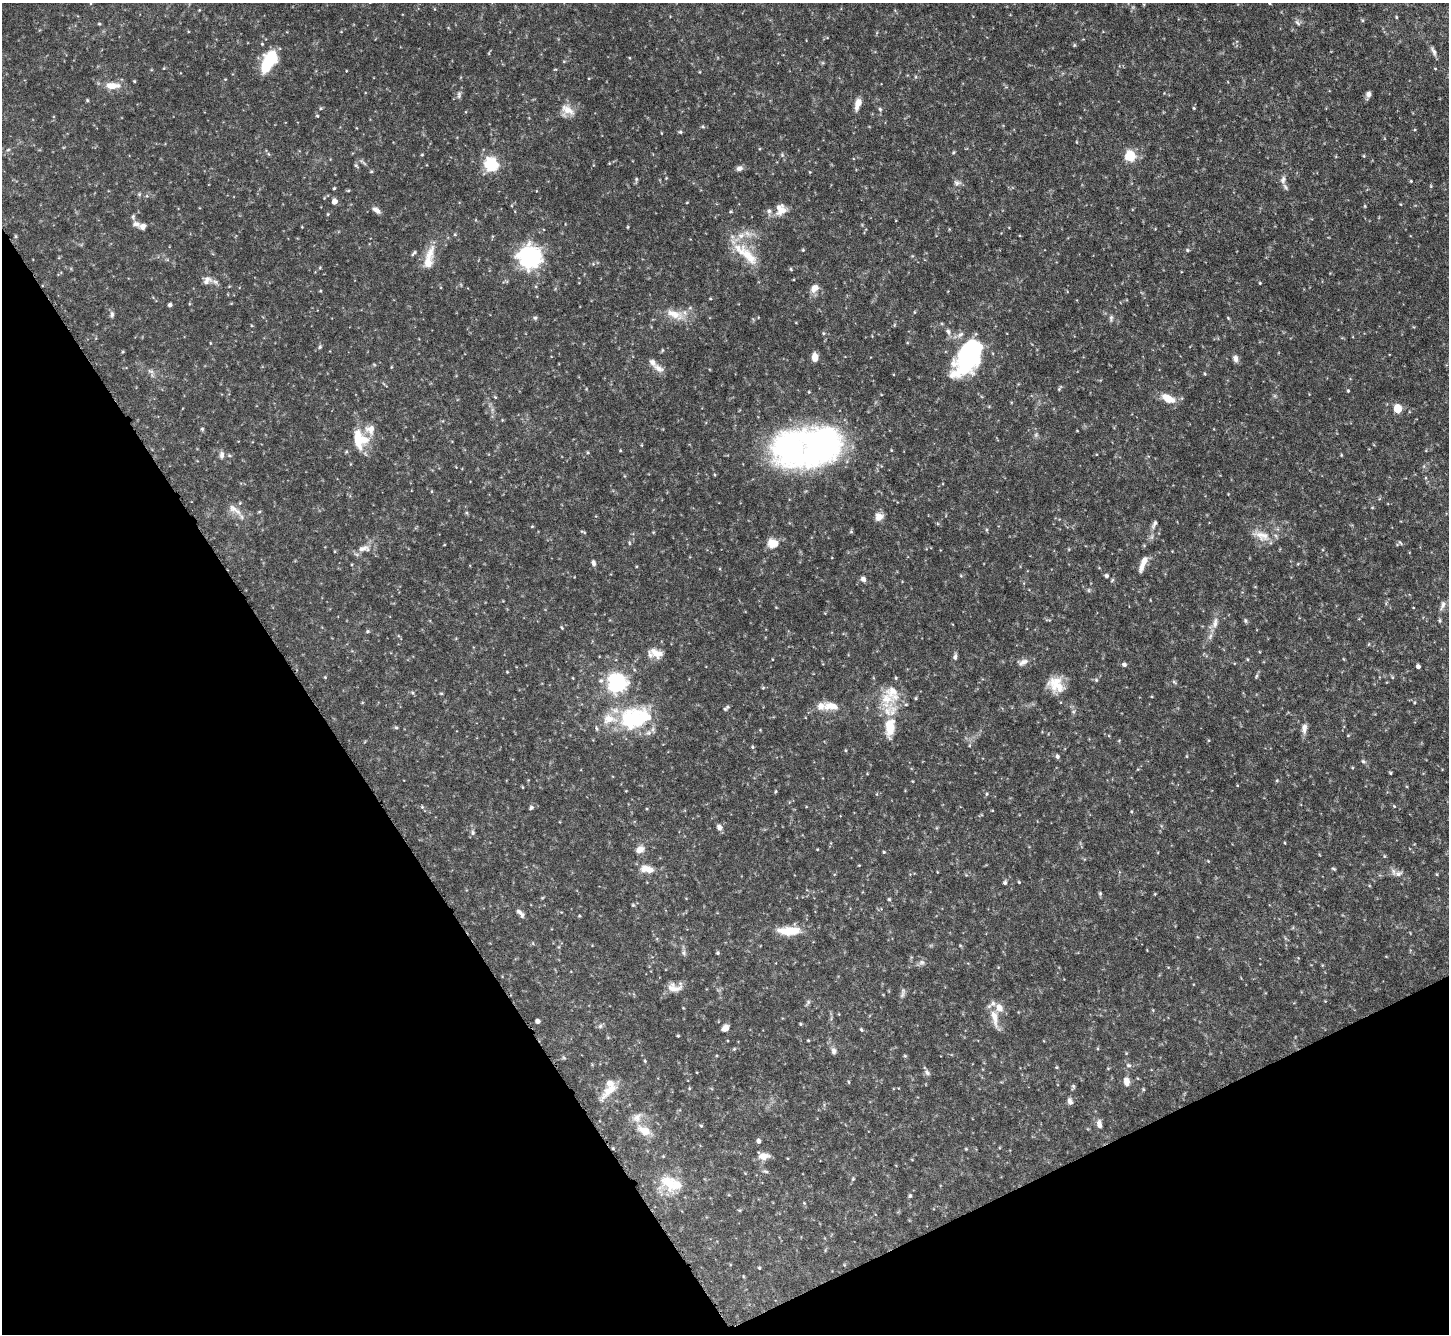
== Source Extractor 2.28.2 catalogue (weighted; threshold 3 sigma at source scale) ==
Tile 14 of 4 x 4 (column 2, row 4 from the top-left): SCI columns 1451-2897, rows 298-1629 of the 5793 x 5783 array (HDU 1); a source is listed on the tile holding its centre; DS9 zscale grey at full resolution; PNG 1451 x 1336 px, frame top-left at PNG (2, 3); no overlay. Shown black and unused: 28% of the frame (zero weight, under 4 of 8 exposures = <1% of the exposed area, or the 3 px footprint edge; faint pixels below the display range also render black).
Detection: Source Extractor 2.28.2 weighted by HDU 2 'WHT'; one run over the whole footprint, this tile lists its part. Background 0.112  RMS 0.0044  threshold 0.0178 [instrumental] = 3 sigma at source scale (4.09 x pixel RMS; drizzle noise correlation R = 1.36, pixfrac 0.8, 0.05/0.05 arcsec/px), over >= 5 px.
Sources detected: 303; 1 too faint to see at this stretch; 1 inside a brighter object's white glare — not listed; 26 inside a brighter listed object's ellipse — not listed separately; the other 275 listed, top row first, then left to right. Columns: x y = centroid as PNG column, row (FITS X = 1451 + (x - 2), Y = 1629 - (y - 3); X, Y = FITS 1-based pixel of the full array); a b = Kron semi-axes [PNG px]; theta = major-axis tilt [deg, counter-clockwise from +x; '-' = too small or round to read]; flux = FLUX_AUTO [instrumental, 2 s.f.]
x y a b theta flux
1269 3 5 4 - 0.51
199 10 4 3 - 0.32
1396 17 4 4 - 0.42
1362 20 6 4 -72 0.47
1297 23 9 5 -45 1.1
99 24 5 4 - 0.44
262 44 4 3 - 0.39
1074 45 5 4 - 0.5
1433 51 15 6 -65 1.7
269 61 22 11 61 20
164 68 5 3 - 0.33
1435 68 4 3 - 0.32
555 69 5 3 - 0.38
916 77 6 3 -71 0.49
134 81 3 3 - 0.4
112 86 21 9 -1 5.3
459 95 11 5 85 1.2
1368 95 9 5 75 1.5
87 100 5 4 - 0.45
858 104 13 6 73 4
321 108 5 4 - 0.52
1194 108 5 4 - 0.44
880 109 5 4 - 0.72
567 110 18 15 -22 5.3
317 116 5 4 - 0.45
703 127 6 4 -11 0.56
1414 130 4 3 - 0.34
680 132 5 4 - 0.6
661 133 4 3 - 0.27
1076 142 4 3 - 0.3
8 150 6 5 - 0.67
953 152 5 4 - 0.48
268 154 6 4 -87 0.43
422 155 5 3 - 0.34
782 155 5 5 - 0.68
1130 156 6 5 - 35
1364 156 4 4 - 0.43
363 162 14 3 -41 1
491 164 6 6 - 77
356 165 7 4 -47 0.63
739 168 8 6 16 1.6
810 172 5 3 - 0.3
666 178 3 3 - 0.32
636 179 8 4 84 0.67
1283 180 11 7 79 1.7
1411 181 3 3 - 0.36
957 183 10 8 6 1.6
1431 186 5 4 - 0.44
334 188 4 3 - 0.42
348 190 6 4 1 0.4
139 194 5 5 - 0.57
334 201 5 4 - 3.2
687 203 4 3 - 0.3
1365 206 5 3 - 0.39
376 210 11 5 -36 2.1
781 211 19 11 43 4.4
731 212 6 3 8 0.47
328 214 4 4 - 0.42
136 224 11 7 -10 1.7
302 227 3 2 - 0.28
628 227 5 3 - 0.36
1155 229 3 3 - 0.26
455 234 5 5 - 0.5
748 234 17 9 -11 3.9
16 236 4 4 - 0.5
803 250 4 4 - 0.48
1187 250 5 4 - 0.61
414 253 9 4 48 0.71
430 254 28 12 65 6.8
746 254 46 14 -42 14
529 257 14 13 - 70
593 264 6 4 46 0.6
320 268 5 4 - 0.44
791 269 6 4 -26 0.55
207 280 14 11 43 3
1260 283 3 3 - 0.37
814 288 11 8 42 3.5
320 291 4 4 - 0.35
710 299 4 3 - 0.38
170 305 4 3 - 1.2
914 312 5 3 - 0.37
675 314 31 12 -20 7.7
112 315 8 6 85 1.1
535 318 5 5 - 0.71
1111 318 10 5 90 1
1228 318 6 3 -47 0.42
251 325 5 3 - 0.32
948 331 11 7 -59 1.8
823 333 5 4 - 0.5
320 347 6 5 - 0.65
969 348 42 19 51 41
662 350 6 3 89 0.4
122 352 5 3 - 0.35
815 357 7 5 -89 5.7
1235 358 9 6 -71 1.9
374 364 6 3 -20 0.38
391 367 4 3 - 0.33
659 368 18 8 -31 3.1
151 371 10 7 -31 1.6
1205 374 4 4 - 0.44
1059 388 7 3 55 0.59
1348 391 4 3 - 0.42
495 397 5 3 - 0.43
1168 398 16 8 -25 6.4
989 407 5 3 - 0.41
1397 409 6 5 - 15
202 429 5 5 - 0.56
370 429 14 13 - 4.2
358 439 24 10 -81 10
641 445 5 3 - 0.32
819 445 67 49 36 110
620 450 4 3 - 0.37
891 450 4 3 - 0.33
346 452 5 4 - 0.45
222 455 10 6 86 1.6
229 455 5 5 - 0.57
1341 455 4 4 - 0.39
715 475 5 3 - 0.36
625 476 5 3 - 0.34
1228 494 3 3 - 0.26
1372 508 5 3 - 0.34
234 509 26 9 -35 4.4
259 512 5 3 - 0.44
467 513 5 3 - 0.51
879 517 9 9 - 3.3
1154 524 14 6 64 1.6
532 526 4 4 - 0.38
986 530 5 5 - 0.56
583 532 8 3 -24 0.52
653 532 4 3 - 0.33
851 532 6 4 -1 0.46
1261 535 28 13 -22 6.5
1152 536 7 4 72 0.91
629 543 6 4 -89 0.51
772 543 13 11 -1 5
1400 543 8 4 -45 0.73
362 548 19 9 21 3.8
1069 549 5 3 - 0.35
593 563 7 5 -71 1.1
1143 563 20 6 67 4.5
961 576 5 3 - 0.42
1106 576 5 5 - 1
863 579 8 6 -52 1.4
1112 580 6 4 47 0.54
1089 590 6 4 -90 0.57
1443 605 15 6 67 2.1
776 607 4 2 - 0.27
1048 620 10 2 0 0.38
1439 620 7 4 -84 0.57
1245 621 6 5 - 0.69
1214 623 20 9 66 3.9
562 628 5 3 - 0.39
367 631 5 5 - 0.62
1369 644 6 3 70 0.42
656 653 18 9 -23 4.8
955 657 9 5 82 1.2
1247 659 4 4 - 0.41
1022 662 15 8 21 2.4
1124 664 5 4 - 1.3
1418 666 4 4 - 1.2
507 672 3 3 - 0.34
1256 676 8 3 79 0.66
325 677 4 4 - 0.37
1392 677 6 4 -72 0.46
573 678 4 3 - 0.27
601 680 8 7 - 1.4
1096 680 6 5 - 0.6
1174 682 7 4 -45 0.59
617 683 7 7 - 190
1056 685 20 17 -43 8.6
763 688 6 4 1 0.45
412 693 6 5 - 0.63
441 693 4 4 - 0.47
1152 697 4 3 - 0.32
916 698 4 4 - 0.48
886 699 25 21 -72 12
831 706 21 10 -6 5.5
727 707 6 5 - 0.6
1073 712 6 5 - 0.75
634 718 43 27 13 36
890 727 26 13 86 10
396 728 5 5 - 0.56
1304 728 14 7 85 2.5
1348 735 4 4 - 0.37
752 747 5 4 - 0.5
846 750 5 3 - 0.4
1057 756 6 5 - 1
1186 756 5 3 - 0.34
1363 761 7 5 -16 0.84
1390 773 4 3 - 0.43
1277 780 5 4 - 0.46
1237 785 5 3 - 0.29
523 787 4 3 - 0.34
775 791 5 3 - 0.48
987 794 5 4 - 0.5
1394 806 6 4 -45 0.43
422 807 6 5 - 0.64
531 808 7 5 32 0.95
992 811 4 3 - 0.3
1131 811 4 3 - 0.34
719 827 7 6 - 1.9
473 832 9 6 -89 1.2
1285 843 4 2 - 0.31
640 849 9 7 32 3.5
817 849 4 3 - 0.3
884 852 4 3 - 0.42
1384 856 5 4 - 0.41
1208 861 5 3 - 0.37
859 865 4 2 - 0.27
647 869 18 9 -8 5.7
1334 869 7 3 -26 0.5
937 872 4 3 - 0.28
1398 873 12 7 11 2
1437 874 4 3 - 0.38
1005 882 6 5 - 0.8
1019 882 4 3 - 0.4
1100 893 6 4 -90 0.63
1155 894 4 3 - 0.37
542 898 6 3 19 0.41
889 899 4 4 - 0.46
633 905 5 5 - 0.51
520 913 12 5 -49 1.7
579 916 4 3 - 0.4
789 931 27 10 1 9.9
1285 938 6 4 -71 0.57
960 945 6 3 -19 0.4
558 947 6 4 90 0.53
684 953 9 6 -66 1.2
717 953 4 4 - 0.6
922 962 9 8 - 1.5
674 987 18 11 6 4.5
903 993 16 5 78 1.5
1325 1001 3 3 - 0.29
808 1002 10 5 58 0.94
683 1008 3 3 - 0.29
1153 1010 5 4 - 0.37
994 1018 27 9 -77 5.4
537 1021 4 4 - 1.7
800 1024 4 4 - 0.44
600 1026 6 6 - 0.94
725 1028 8 6 36 3
861 1029 6 4 -57 0.6
678 1036 3 3 - 0.45
808 1040 3 3 - 0.37
734 1049 5 4 - 0.53
834 1051 10 7 -83 1.4
905 1056 5 4 - 0.48
564 1058 6 4 -57 0.52
645 1061 4 3 - 0.38
1128 1065 7 6 - 1.1
1056 1067 4 4 - 0.4
927 1072 9 6 -50 1.2
1126 1081 12 7 -83 2.9
849 1082 5 3 - 0.44
1073 1086 8 4 80 0.69
689 1088 5 4 - 0.42
1143 1089 5 4 - 0.44
610 1090 30 8 43 5.8
1070 1101 9 6 -75 1.4
1099 1124 10 6 -78 2.3
701 1126 5 4 - 0.47
644 1131 20 11 -32 6.2
758 1141 6 4 -74 0.94
613 1149 4 3 - 0.37
966 1149 4 4 - 0.37
763 1156 14 8 -7 3.3
765 1171 10 3 -9 0.7
853 1179 6 4 44 0.51
671 1184 31 22 -35 13
910 1196 5 5 - 0.73
804 1203 5 4 - 0.43
739 1210 5 3 - 0.35
844 1265 5 4 - 0.43
759 1268 4 3 - 0.43
743 1276 5 3 - 0.33
Overlapping masked pixels (flux is a lower limit): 1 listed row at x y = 613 1149
Isophote crosses this tile's border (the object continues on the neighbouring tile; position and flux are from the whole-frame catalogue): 1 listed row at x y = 1269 3